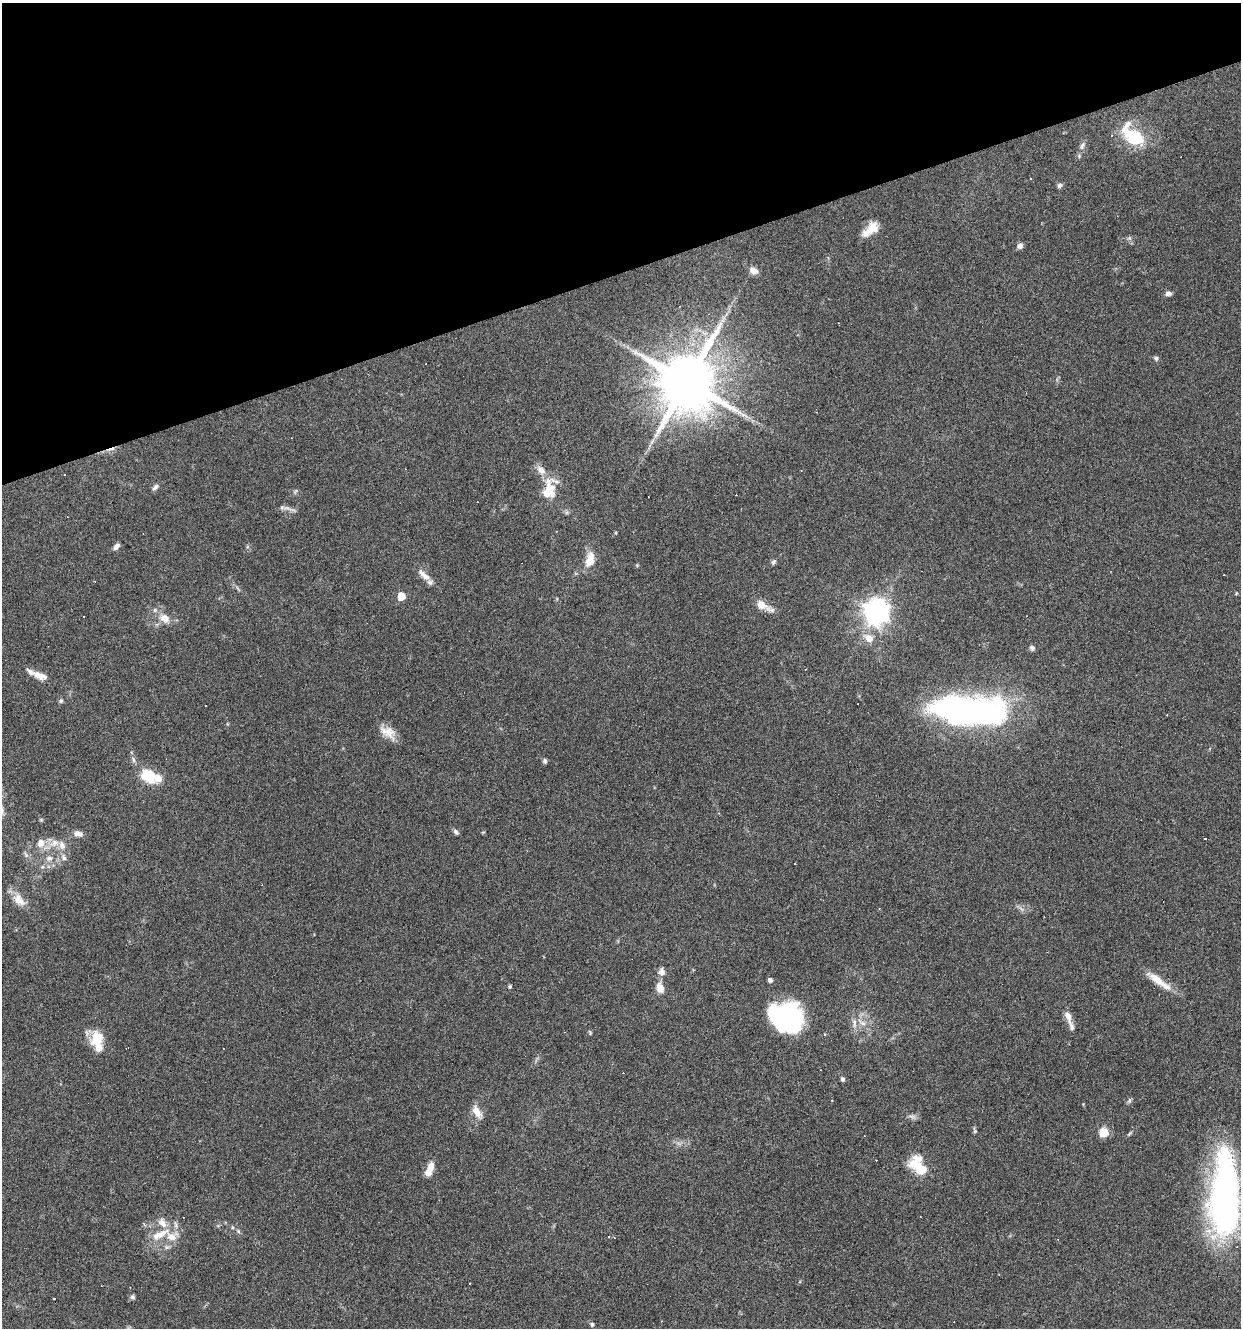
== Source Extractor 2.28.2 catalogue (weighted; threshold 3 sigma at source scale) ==
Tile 3 of 4 x 4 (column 3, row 1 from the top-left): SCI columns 2587-3825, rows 3980-5305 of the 5121 x 5305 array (HDU 1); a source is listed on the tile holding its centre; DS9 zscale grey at full resolution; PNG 1243 x 1330 px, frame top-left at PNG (2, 3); no overlay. Shown black and unused: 20% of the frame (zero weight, under 3 of 6 exposures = <1% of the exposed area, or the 3 px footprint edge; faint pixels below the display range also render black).
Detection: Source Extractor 2.28.2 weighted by HDU 2 'WHT'; one run over the whole footprint, this tile lists its part. Background 0.0684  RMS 0.0041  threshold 0.0167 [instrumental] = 3 sigma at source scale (4.09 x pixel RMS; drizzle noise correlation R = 1.36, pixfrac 0.8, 0.0396/0.0396 arcsec/px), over >= 5 px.
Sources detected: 128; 2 too faint to see at this stretch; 2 inside a brighter object's white glare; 37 cosmic-ray / hot-pixel residue — not listed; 13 inside a brighter listed object's ellipse — not listed separately; the other 74 listed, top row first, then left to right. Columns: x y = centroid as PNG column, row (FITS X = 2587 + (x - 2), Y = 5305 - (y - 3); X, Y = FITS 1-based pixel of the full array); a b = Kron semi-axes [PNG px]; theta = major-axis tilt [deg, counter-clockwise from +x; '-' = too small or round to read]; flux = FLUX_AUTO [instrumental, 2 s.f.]
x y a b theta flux
1111 135 3 3 - 0.42
1134 136 23 15 56 9.4
1082 146 12 6 63 1.6
1030 179 3 3 - 0.85
1059 185 7 5 62 1
871 229 21 10 42 5.8
1129 238 6 6 - 0.77
1020 246 8 7 - 1.3
753 271 10 8 -24 2.3
1168 293 6 5 - 1.6
720 325 11 6 57 2.2
1156 358 7 5 -89 0.77
687 382 16 15 - 3000
652 441 9 3 45 0.89
541 470 15 9 -46 3.2
155 487 10 5 47 1.3
295 491 9 3 45 0.55
547 494 32 22 46 8.3
287 508 18 5 -16 1.7
116 546 9 5 52 1.5
590 560 20 10 74 5.7
773 562 7 5 52 0.83
422 573 13 8 -47 2.2
401 596 5 5 - 7.6
761 605 20 9 -29 4.8
876 612 9 8 - 360
83 616 3 3 - 0.62
165 618 15 11 -31 4.2
869 638 14 10 -38 4.2
1032 648 7 6 - 1
40 676 20 8 -21 3.6
61 701 6 5 - 0.65
205 705 2 2 - 0.37
968 710 70 25 -5 150
387 731 22 12 -18 4.8
133 759 8 6 -74 1.1
545 761 6 5 - 0.83
149 776 17 12 -33 13
456 832 8 5 -47 0.98
78 834 12 7 -11 2
41 843 8 8 - 3.5
54 843 15 9 25 4
64 857 10 6 -59 1.5
49 858 10 9 - 2.3
795 864 3 2 - 0.47
19 900 22 12 -56 4.8
662 972 10 8 -69 2
1156 979 29 10 -35 6.3
770 980 4 4 - 1.3
510 986 5 5 - 0.55
660 988 11 8 -72 3.8
788 1015 30 24 49 44
1068 1016 21 8 -71 2.9
862 1022 16 6 -39 2.6
590 1032 7 3 -69 0.45
97 1042 29 14 -81 9.3
842 1079 5 4 - 0.94
832 1101 3 2 - 0.41
477 1112 18 8 -59 3.7
975 1131 8 4 -76 0.67
1103 1132 5 5 - 15
1130 1133 6 4 69 0.47
918 1166 26 14 -51 12
430 1169 17 7 70 4.6
1224 1196 85 28 89 130
162 1223 16 10 -60 3.6
232 1227 5 3 - 0.44
238 1231 6 4 -47 0.63
160 1234 32 10 25 7.3
609 1236 3 3 - 0.81
614 1237 3 3 - 0.36
470 1283 3 2 - 0.37
132 1297 6 6 - 0.87
592 1324 6 5 - 0.64